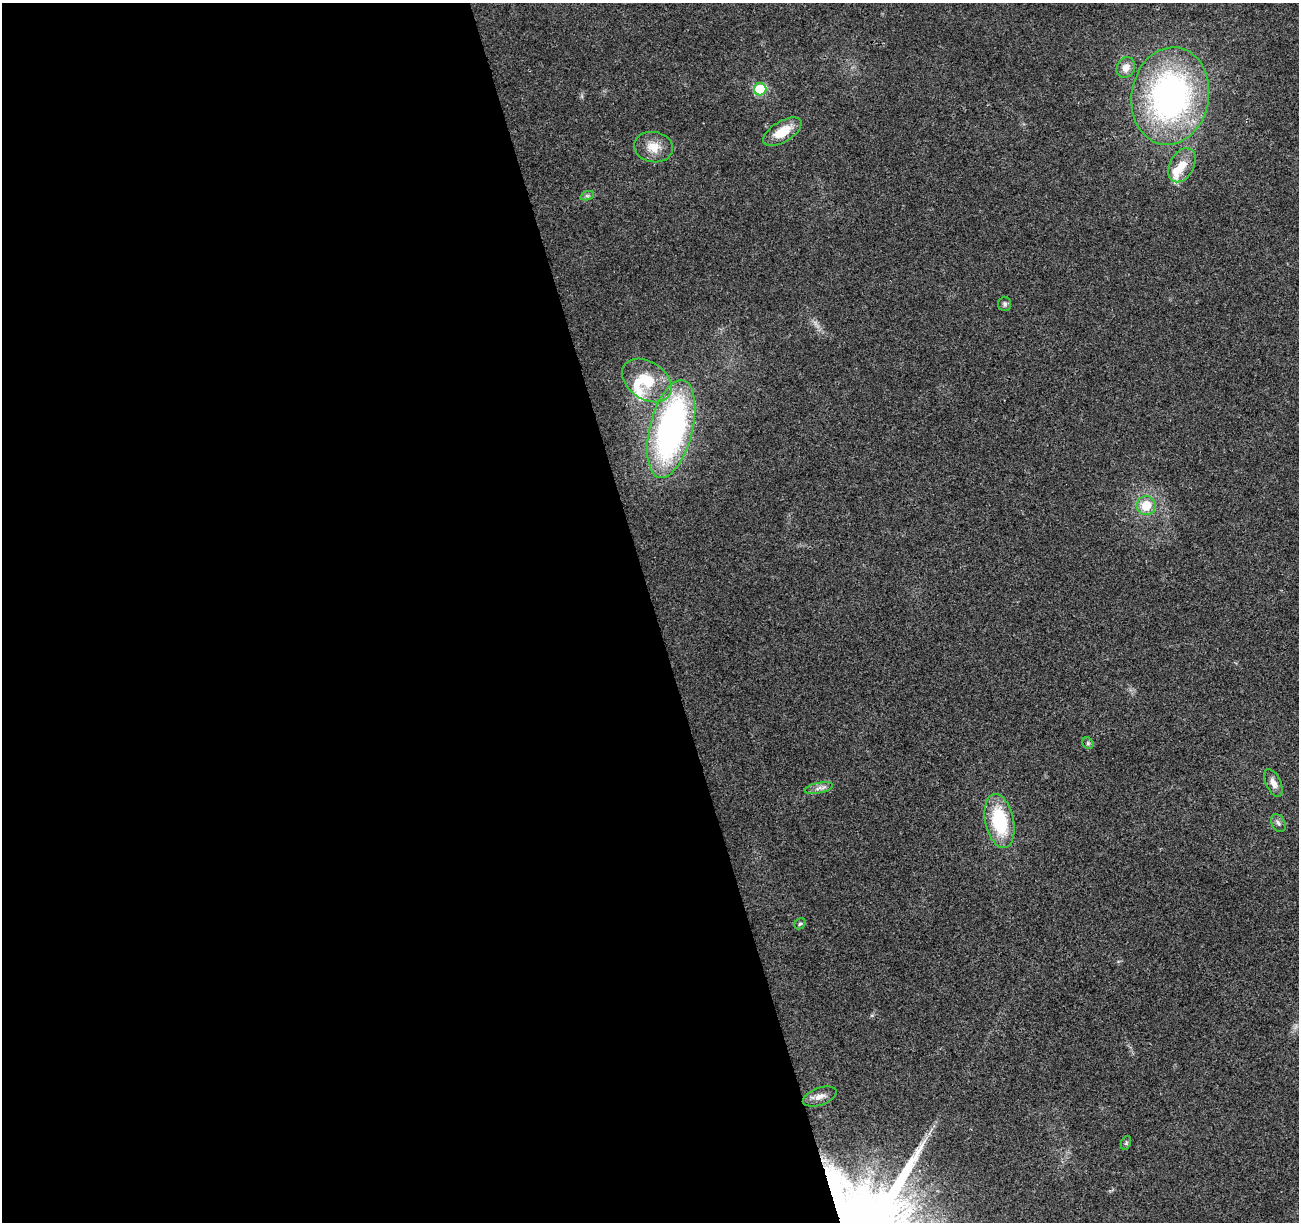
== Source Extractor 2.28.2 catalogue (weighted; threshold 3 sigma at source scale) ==
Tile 9 of 4 x 4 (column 1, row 3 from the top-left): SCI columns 56-1352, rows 1289-2508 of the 5300 x 5068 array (HDU 1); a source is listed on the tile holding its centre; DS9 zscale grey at full resolution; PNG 1301 x 1224 px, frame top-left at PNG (2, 3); each listed source drawn as its Kron ellipse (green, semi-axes under 4 px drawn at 4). Shown black and unused: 50% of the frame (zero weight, under 3 of 4 exposures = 5% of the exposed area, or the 3 px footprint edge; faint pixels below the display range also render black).
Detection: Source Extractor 2.28.2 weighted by HDU 2 'WHT'; one run over the whole footprint, this tile lists its part. Background 0.0184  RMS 0.0029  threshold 0.0132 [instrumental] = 3 sigma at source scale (4.5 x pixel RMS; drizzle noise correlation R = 1.50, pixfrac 1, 0.0396/0.0396 arcsec/px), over >= 5 px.
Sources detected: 22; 3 inside a brighter listed object's ellipse — not listed separately; the other 19 listed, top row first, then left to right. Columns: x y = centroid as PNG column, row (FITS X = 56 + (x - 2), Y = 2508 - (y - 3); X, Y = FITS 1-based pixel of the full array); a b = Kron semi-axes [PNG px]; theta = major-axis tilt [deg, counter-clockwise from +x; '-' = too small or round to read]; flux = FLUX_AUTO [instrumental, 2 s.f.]
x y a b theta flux
1126 67 11 9 62 2.6
760 89 6 6 - 20
1170 96 49 38 80 87
782 132 21 10 31 6.7
653 147 19 15 -9 4.8
1182 165 18 12 61 4.4
587 196 7 4 18 0.63
1005 304 7 6 - 0.77
647 380 27 18 -35 9.9
671 429 50 21 76 94
1146 506 9 9 - 6.2
1088 743 6 5 - 0.5
1273 783 15 7 -65 2.2
819 788 14 5 11 1.4
1000 821 27 14 -78 19
1278 823 9 6 -61 1
800 924 6 5 - 0.46
820 1097 17 8 20 2.7
1126 1143 7 4 66 0.5